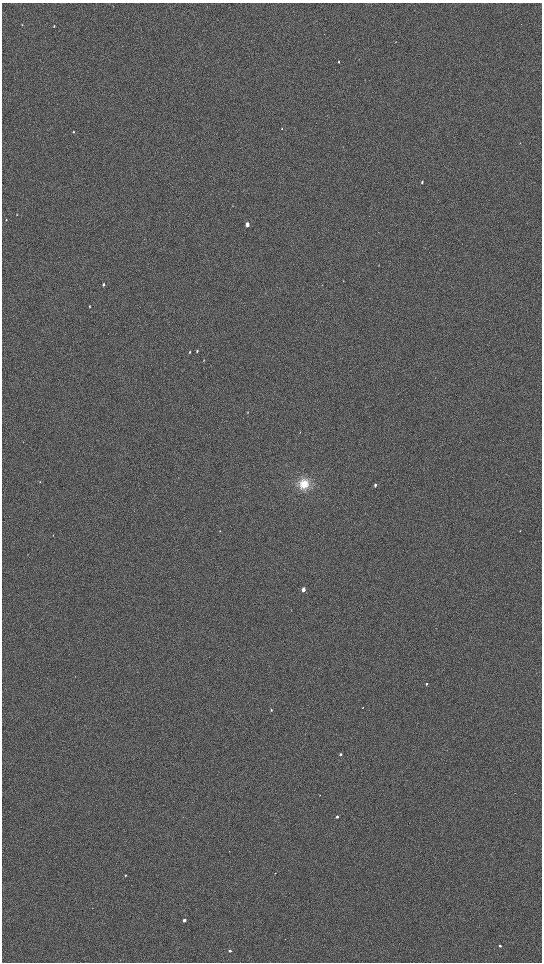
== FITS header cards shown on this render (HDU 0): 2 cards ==
NAXIS1  =                 1080 / length of data axis 1
NAXIS2  =                 1920 / length of data axis 2

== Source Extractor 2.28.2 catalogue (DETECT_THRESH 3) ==
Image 1080 x 1920 px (HDU 0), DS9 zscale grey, zoomed out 1/2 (1 PNG px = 2 x 2 image px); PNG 544 x 964 px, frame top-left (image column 1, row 1919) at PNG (2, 3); no overlay
Background 896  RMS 120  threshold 364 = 3 sigma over >= 5 px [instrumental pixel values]
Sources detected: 33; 1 cannot appear on this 1/2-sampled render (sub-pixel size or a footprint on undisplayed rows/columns) and is not listed; the other 32 listed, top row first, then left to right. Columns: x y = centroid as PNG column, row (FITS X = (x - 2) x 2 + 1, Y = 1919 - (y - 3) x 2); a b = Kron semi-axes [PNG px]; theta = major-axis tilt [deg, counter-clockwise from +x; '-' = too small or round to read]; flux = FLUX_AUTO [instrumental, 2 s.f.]
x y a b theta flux
22 25 2 2 - 9200
54 26 3 2 - 17000
339 61 3 2 - 16000
282 129 3 2 - 15000
73 132 2 2 - 13000
422 182 3 2 - 29000
17 214 3 2 - 8400
6 220 2 2 - 9200
247 224 3 2 - 180000
343 281 3 2 - 9900
103 284 3 2 - 32000
89 306 3 2 - 11000
197 351 3 2 - 26000
190 352 4 2 - 17000
204 360 2 2 - 9000
248 412 3 2 - 7700
300 432 3 2 - 7700
40 482 3 2 - 8700
304 484 12 11 - 410000
375 485 3 2 - 39000
220 531 3 2 - 8500
53 535 2 2 - 10000
303 589 3 2 - 180000
426 684 3 2 - 23000
271 710 3 2 - 23000
340 754 3 2 - 50000
337 817 3 2 - 42000
275 873 2 2 - 9300
125 875 2 2 - 19000
184 920 2 2 - 110000
500 946 2 2 - 42000
230 951 2 2 - 61000
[1 sub-pixel or undisplayed-footprint detection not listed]